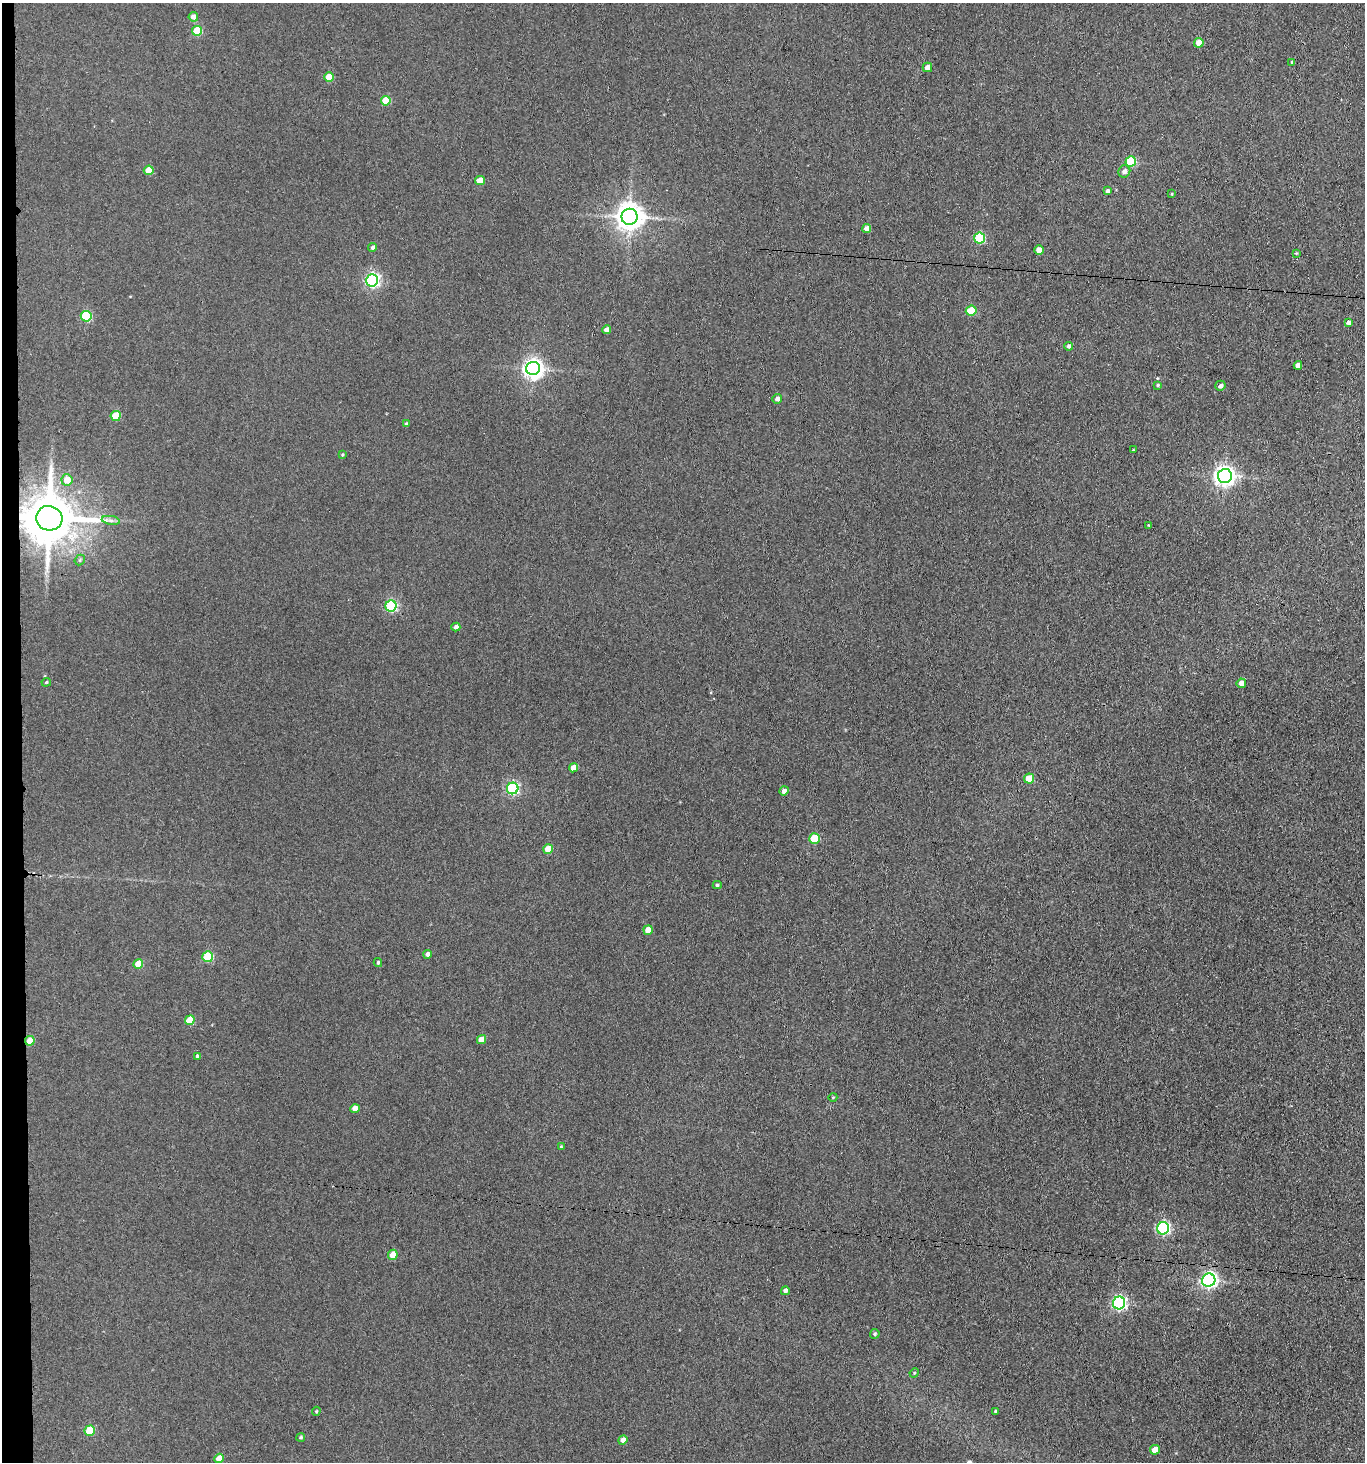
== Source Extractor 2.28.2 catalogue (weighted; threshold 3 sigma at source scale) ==
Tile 4 of 3 x 3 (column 1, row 2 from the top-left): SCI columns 220-1582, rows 1465-2924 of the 4470 x 4389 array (HDU 1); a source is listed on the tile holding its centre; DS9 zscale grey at full resolution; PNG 1367 x 1464 px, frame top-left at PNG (2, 3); each listed source drawn as its Kron ellipse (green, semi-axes under 4 px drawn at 4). Shown black and unused: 2% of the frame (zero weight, under 3 of 4 exposures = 5% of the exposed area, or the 3 px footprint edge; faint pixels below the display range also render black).
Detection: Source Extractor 2.28.2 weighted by HDU 2 'WHT'; one run over the whole footprint, this tile lists its part. Background 0.0681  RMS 0.0066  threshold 0.0295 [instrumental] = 3 sigma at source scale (4.5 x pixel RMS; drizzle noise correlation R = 1.50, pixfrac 1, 0.05/0.05 arcsec/px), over >= 5 px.
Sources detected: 79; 2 inside a brighter object's white glare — neither listed nor drawn; the other 77 listed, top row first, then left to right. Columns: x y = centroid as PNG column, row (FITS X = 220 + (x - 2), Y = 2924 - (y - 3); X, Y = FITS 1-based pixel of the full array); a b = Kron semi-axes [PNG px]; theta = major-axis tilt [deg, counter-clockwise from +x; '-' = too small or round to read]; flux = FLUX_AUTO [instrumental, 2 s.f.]
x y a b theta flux
193 17 5 4 - 3.6
197 31 5 5 - 26
1199 43 5 4 - 11
1292 62 4 3 - 0.56
927 67 5 4 - 5.1
329 77 5 4 - 14
386 101 5 5 - 21
1131 162 5 5 - 36
149 170 5 4 - 13
1124 171 6 5 - 2.4
480 180 5 4 - 11
1108 191 4 3 - 1.6
1172 194 3 3 - 0.58
629 217 8 8 - 790
867 229 4 4 - 4.7
980 238 5 5 - 47
373 247 4 4 - 1.7
1039 250 4 4 - 6.2
1296 253 4 3 - 0.67
372 280 6 6 - 120
971 311 5 5 - 19
86 316 5 5 - 49
1348 323 4 3 - 2.4
607 330 4 4 - 4.2
1069 346 4 4 - 1.5
1298 365 4 4 - 3.1
533 368 7 6 - 320
1158 385 4 4 - 0.85
1220 386 5 5 - 2
777 399 5 4 - 2.2
116 416 5 5 - 20
406 424 4 3 - 0.9
1133 450 3 3 - 0.5
342 454 4 4 - 0.67
1225 476 7 7 - 370
67 480 5 5 - 10
49 518 13 12 - 3100
111 520 9 4 -9 1.9
1148 525 4 2 - 0.57
80 560 6 4 49 1.1
391 606 5 5 - 67
456 627 4 4 - 2.3
46 682 5 4 - 0.89
1241 683 5 4 - 4.5
573 768 4 4 - 5.2
1029 779 5 5 - 14
513 788 6 5 - 97
784 791 5 4 - 2.2
814 838 5 5 - 26
548 849 5 4 - 15
717 885 4 4 - 1
648 930 5 4 - 8.8
428 954 4 4 - 2.5
208 957 5 5 - 36
378 962 4 3 - 0.93
138 964 5 5 - 16
190 1020 5 5 - 15
482 1040 5 4 - 8.4
30 1041 5 4 - 12
197 1056 4 4 - 1.3
833 1097 4 3 - 0.53
355 1109 4 4 - 5.8
561 1147 3 3 - 0.61
1163 1228 6 6 - 100
393 1255 5 4 - 11
1209 1280 7 6 - 200
785 1291 4 4 - 2.1
1119 1303 6 6 - 140
875 1334 5 5 - 1
914 1373 5 4 - 0.63
316 1411 4 3 - 0.72
996 1411 4 3 - 0.82
90 1431 5 5 - 23
301 1437 4 4 - 0.97
623 1440 5 4 - 4.2
1155 1450 5 4 - 7.3
219 1458 5 4 - 9.5
Overlapping masked pixels (flux is a lower limit): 2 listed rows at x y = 49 518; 30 1041